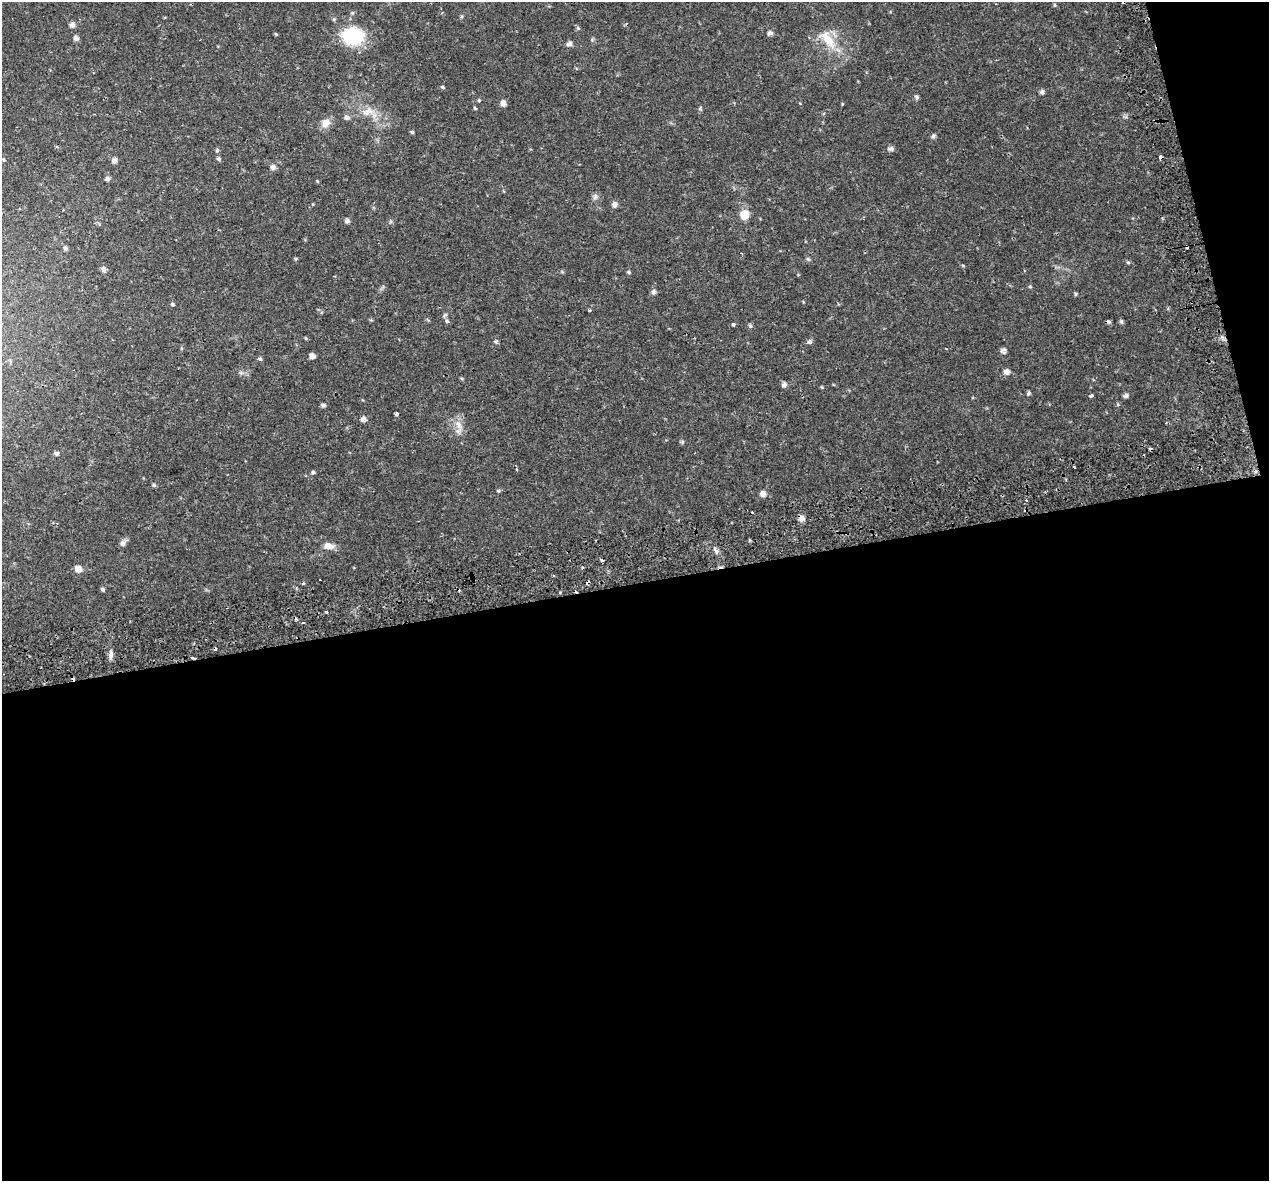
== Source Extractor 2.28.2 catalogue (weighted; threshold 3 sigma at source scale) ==
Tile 16 of 4 x 4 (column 4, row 4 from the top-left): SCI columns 3855-5121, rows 162-1340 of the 5174 x 4987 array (HDU 1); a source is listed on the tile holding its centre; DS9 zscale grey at full resolution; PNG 1271 x 1183 px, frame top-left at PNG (2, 2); no overlay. Shown black and unused: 53% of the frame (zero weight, under 2 of 3 exposures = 5% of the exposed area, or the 3 px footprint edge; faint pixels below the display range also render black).
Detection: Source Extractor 2.28.2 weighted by HDU 2 'WHT'; one run over the whole footprint, this tile lists its part. Background 0.0266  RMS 0.0031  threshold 0.0138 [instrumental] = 3 sigma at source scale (4.5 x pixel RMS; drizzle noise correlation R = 1.50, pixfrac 1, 0.0396/0.0396 arcsec/px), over >= 5 px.
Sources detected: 90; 13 cosmic-ray / hot-pixel residue — not listed; the other 77 listed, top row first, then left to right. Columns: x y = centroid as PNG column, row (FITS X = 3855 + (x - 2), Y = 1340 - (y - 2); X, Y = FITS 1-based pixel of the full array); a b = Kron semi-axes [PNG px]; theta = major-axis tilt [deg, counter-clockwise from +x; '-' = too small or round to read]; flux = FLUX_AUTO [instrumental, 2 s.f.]
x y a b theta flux
1054 5 5 3 - 0.32
72 24 7 6 - 1
578 28 6 5 - 0.46
770 33 7 6 - 0.81
276 34 5 4 - 0.32
353 36 24 18 -8 17
76 38 6 6 - 0.92
828 39 31 14 -53 7.6
569 43 7 6 - 1.1
442 87 6 4 -28 0.41
1042 92 6 5 - 0.73
917 97 6 5 - 0.61
479 100 5 4 - 0.34
503 103 6 6 - 1.3
475 108 4 3 - 0.35
368 111 17 10 17 3.3
347 117 7 6 - 0.91
325 123 13 10 59 2.5
412 132 4 3 - 0.49
933 136 6 5 - 0.7
891 149 7 6 - 0.84
217 150 5 5 - 0.47
1161 157 4 3 - 2.6
219 159 5 5 - 0.6
4 160 5 3 - 0.32
114 161 7 6 - 1
273 167 7 6 - 1.1
107 179 6 6 - 0.81
595 197 7 7 - 0.91
614 204 8 7 - 0.95
744 215 10 9 - 3.7
347 220 6 5 - 0.78
65 248 6 5 - 0.71
295 259 5 4 - 0.32
808 259 6 4 -43 0.44
1128 262 5 4 - 0.39
103 269 6 6 - 1
629 272 6 4 -29 0.41
1030 286 5 4 - 0.35
654 292 6 6 - 0.92
1076 294 6 4 -89 0.34
172 304 5 4 - 0.45
590 310 3 3 - 0.66
447 321 7 5 -71 0.75
1121 321 6 4 -76 0.56
733 324 3 3 - 2
750 326 6 5 - 0.58
496 341 7 4 44 0.47
809 342 7 5 40 0.7
946 349 3 3 - 0.27
1003 350 7 6 - 0.97
312 356 6 5 - 1.2
260 359 6 4 -62 0.49
1007 371 7 6 - 1.3
784 384 7 6 - 0.93
1028 393 5 4 - 0.54
1126 395 6 5 - 0.78
1091 396 4 3 - 1.7
323 405 6 5 - 0.69
396 414 4 3 - 1.3
363 419 6 6 - 1.1
458 425 12 9 -68 2.5
56 453 6 5 - 0.72
313 472 5 4 - 0.5
154 485 5 5 - 0.49
498 491 6 4 0 0.39
763 493 7 7 - 1.3
802 518 9 7 73 1.3
123 543 11 7 49 1
328 546 13 8 -8 2.3
715 550 12 4 -55 1
78 569 7 6 - 2.4
102 589 5 5 - 0.53
327 612 3 3 - 0.41
303 623 3 2 - 0.36
111 653 14 5 -86 1.3
193 658 6 2 2 1.1
Overlapping masked pixels (flux is a lower limit): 2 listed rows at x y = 1161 157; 193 658